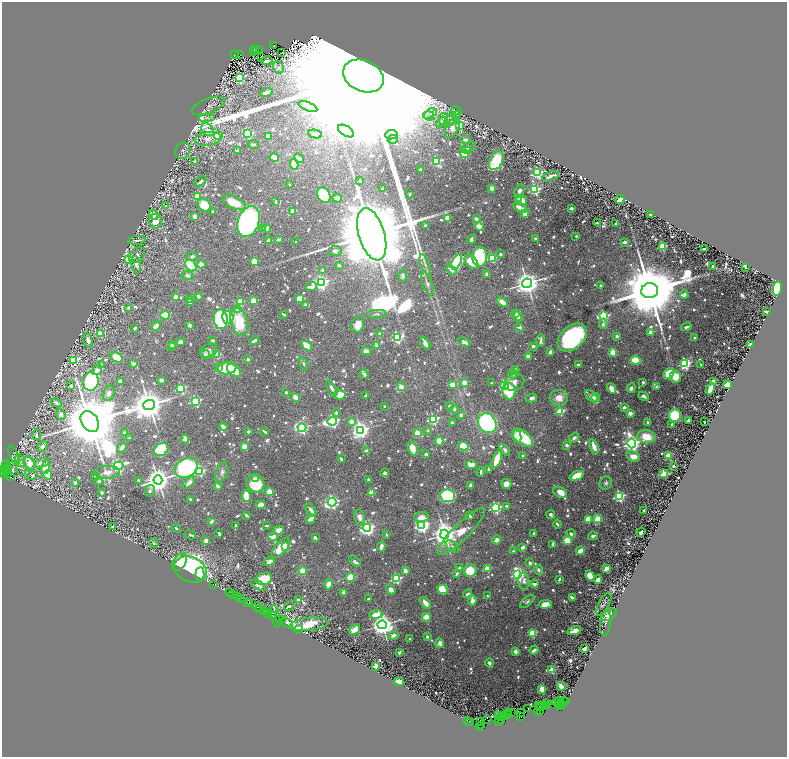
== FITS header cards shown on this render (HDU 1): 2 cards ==
NAXIS1  =                 1569
NAXIS2  =                 1510

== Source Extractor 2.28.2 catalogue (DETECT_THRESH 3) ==
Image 1569 x 1510 px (HDU 1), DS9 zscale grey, zoomed out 1/2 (1 PNG px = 2 x 2 image px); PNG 789 x 759 px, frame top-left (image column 1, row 1510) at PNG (2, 2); each listed source drawn as its Kron ellipse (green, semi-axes under 4 px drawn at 4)
Background 1.91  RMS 0.011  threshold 0.0326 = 3 sigma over >= 5 px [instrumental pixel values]
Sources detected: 1387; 82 cannot appear on this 1/2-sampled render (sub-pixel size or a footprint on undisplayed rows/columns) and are neither listed nor drawn; of the other 1305, the 500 brightest by FLUX_AUTO listed and drawn (805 fainter detections omitted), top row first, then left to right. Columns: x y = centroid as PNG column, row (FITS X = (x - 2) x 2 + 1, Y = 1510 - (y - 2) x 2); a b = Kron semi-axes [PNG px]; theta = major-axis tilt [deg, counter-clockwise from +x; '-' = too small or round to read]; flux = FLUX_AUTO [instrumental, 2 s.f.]
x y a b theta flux
274 45 4 2 - 570
254 49 2 1 - 180
256 49 2 1 - 260
259 50 2 2 - 220
254 51 3 1 - 210
281 53 2 2 - 4.8
235 54 2 1 - 140
239 54 3 1 - 280
262 57 2 1 - 5.7
266 61 6 3 10 11
279 67 7 5 -66 6.7
363 76 21 15 -24 670000
239 78 4 3 - 270
266 92 6 3 20 19
208 106 17 7 22 9.3
308 107 10 2 -22 4.8
457 111 6 3 -20 4.9
430 113 7 4 26 6.4
429 116 5 4 - 6.3
207 118 8 4 4 5.7
452 118 9 4 39 7.8
443 119 6 4 76 5.5
450 120 5 4 - 5.1
441 122 6 4 47 5.6
460 126 3 3 - 110
452 127 11 6 61 20
207 130 7 5 -45 10
346 131 9 5 -32 11
248 133 3 3 - 220
315 134 7 4 -9 9
391 135 6 4 8 7
219 136 4 4 - 100
268 136 2 2 - 45
208 139 13 6 6 17
393 139 5 4 - 5.1
465 140 5 3 - 11
253 144 6 2 -9 6.1
468 147 8 3 21 4.7
183 150 9 7 61 8
237 151 3 2 - 6.3
467 151 3 3 - 7
464 154 3 3 - 130
274 158 5 3 - 48
299 158 5 3 - 20
496 160 10 6 63 130
195 161 2 2 - 6.4
436 161 3 3 - 230
294 164 5 3 - 44
420 170 3 2 - 8
538 173 3 3 - 400
551 176 9 3 20 12
200 181 6 3 35 5.8
360 181 2 2 - 15
289 184 2 2 - 7
492 188 3 3 - 11
383 189 4 3 - 7.4
535 190 3 3 - 340
519 191 6 4 66 9.9
410 194 2 2 - 4.6
324 195 8 6 -58 100
197 197 3 3 - 100
337 198 5 3 - 10
519 198 4 3 - 7.2
620 199 5 2 - 26
522 200 5 4 - 27
276 202 4 2 - 6.4
234 203 12 6 -24 53
204 205 7 6 - 63
166 206 4 3 - 6
520 208 8 3 -26 23
571 208 3 2 - 9.2
293 211 2 2 - 46
213 212 3 3 - 4.9
525 214 3 3 - 27
651 214 3 2 - 4.5
154 215 5 3 - 12
195 216 3 3 - 19
447 218 3 3 - 41
476 219 2 2 - 22
155 221 7 6 - 32
248 222 16 10 70 1000
597 223 2 2 - 6.1
615 224 2 2 - 12
425 226 3 3 - 5.4
479 226 5 3 - 18
263 228 3 3 - 7.7
267 228 4 3 - 6.5
372 234 27 13 -73 94000
576 236 2 2 - 7.2
278 239 4 2 - 9.6
471 239 4 3 - 7.1
536 239 2 2 - 25
137 240 9 3 7 5.5
269 241 2 2 - 48
296 242 2 2 - 6.7
625 242 3 2 - 12
662 247 3 3 - 180
704 249 4 2 - 6.8
335 251 6 5 - 9
501 254 2 2 - 15
137 255 9 6 44 10
192 256 6 4 17 6.6
479 257 10 7 -90 180
492 258 3 3 - 150
129 259 3 3 - 98
255 261 3 3 - 88
456 262 8 4 65 370
472 262 8 5 -48 54
201 264 4 3 - 17
136 265 9 4 -79 10
339 265 4 3 - 5
425 265 11 3 -69 6
191 266 6 4 -48 200
713 266 3 2 - 6
746 268 2 2 - 5.2
322 270 2 2 - 12
451 270 6 3 -45 9.8
487 274 3 2 - 15
187 276 6 4 -13 9.1
403 276 6 4 -89 5.1
321 282 4 3 - 860
527 283 5 4 - 3100
428 284 12 5 -69 11
600 285 2 2 - 9.2
311 287 6 4 21 19
777 288 7 4 79 380
650 291 8 7 - 44000
684 295 4 4 - 5
176 297 3 3 - 19
198 297 4 3 - 5.8
190 299 3 2 - 7.5
299 299 4 3 - 44
254 301 4 3 - 67
190 302 4 3 - 10
240 302 3 3 - 99
502 302 6 3 -32 27
305 305 3 2 - 6.1
128 308 2 2 - 5.4
237 309 4 3 - 13
767 312 3 2 - 8.3
284 314 3 2 - 4.5
377 314 10 4 3 6.2
516 314 4 3 - 5.1
165 315 5 3 - 78
517 316 5 5 - 13
604 316 4 3 - 310
228 317 6 5 - 180
221 319 10 7 -81 400
239 322 14 8 -72 100
603 324 5 3 - 5.6
190 325 2 2 - 27
358 325 8 6 73 29
156 326 5 4 - 17
520 327 3 3 - 5.5
686 327 5 3 - 5.3
135 328 3 2 - 5.3
651 332 2 2 - 48
100 334 3 3 - 65
380 334 2 2 - 14
617 336 2 2 - 19
572 337 17 11 43 380
397 338 4 3 - 310
694 338 3 2 - 6
88 340 7 4 -77 12
213 340 3 2 - 11
541 340 6 3 85 9.2
254 341 5 2 - 6.7
181 342 4 3 - 15
464 342 7 4 -23 12
425 343 6 3 -58 17
172 345 4 3 - 7.3
377 345 3 2 - 19
750 345 3 3 - 6.4
307 346 6 4 -30 36
533 346 2 2 - 20
171 347 4 2 - 5.1
209 351 9 7 31 8.6
366 351 5 3 - 18
551 352 2 2 - 42
613 352 3 3 - 110
205 354 5 4 - 5.3
217 355 4 4 - 71
528 356 3 3 - 11
117 357 6 4 -29 46
248 359 2 2 - 7.5
73 360 4 3 - 220
636 360 5 3 - 94
133 363 2 2 - 26
303 363 7 4 -60 4.8
578 364 3 2 - 6.2
685 364 3 3 - 420
701 364 3 2 - 4.5
102 365 2 2 - 4.5
219 367 4 3 - 18
227 368 9 6 8 110
515 369 3 3 - 5
97 370 5 4 - 11
234 370 8 5 -40 63
364 374 5 3 - 6.2
513 374 5 4 - 5.9
669 374 6 4 52 80
675 377 6 5 - 38
161 380 4 3 - 6.2
120 381 4 3 - 8.4
713 381 3 2 - 27
91 382 9 7 81 570
514 382 10 8 22 17
643 382 3 2 - 5.9
464 383 4 3 - 21
491 383 2 2 - 5.3
452 385 4 3 - 20
505 385 4 3 - 160
728 385 4 3 - 90
71 386 2 2 - 19
657 386 3 3 - 5.2
401 387 3 2 - 45
181 388 3 3 - 240
332 388 9 3 -60 8.4
611 388 5 3 - 20
631 388 5 3 - 9.7
710 389 6 3 61 48
509 391 8 6 90 100
286 392 3 2 - 5.3
109 393 8 5 66 11
340 395 6 5 - 37
366 395 2 2 - 12
592 396 7 4 -43 24
644 396 5 3 - 8.9
295 397 3 2 - 62
532 398 5 4 - 8.3
559 398 9 8 - 27
596 398 4 3 - 8.1
196 401 3 3 - 370
56 403 6 3 -26 7.1
149 405 6 5 - 6500
384 406 2 2 - 8.3
449 406 3 3 - 6.6
624 407 3 2 - 6.2
454 409 5 4 - 5.4
560 411 3 3 - 150
336 413 4 3 - 4.7
630 413 3 3 - 15
61 415 6 4 -70 8.2
461 415 3 3 - 7.9
675 415 6 6 - 140
433 419 3 3 - 310
688 420 3 2 - 4.9
332 421 5 3 - 660
352 421 2 2 - 33
90 422 11 8 -55 34000
648 422 2 2 - 15
704 422 2 2 - 5.1
452 423 3 2 - 5.7
487 423 10 8 -53 620
672 424 2 2 - 7
223 427 4 3 - 11
302 428 4 3 - 550
361 430 4 4 - 1400
428 430 2 2 - 5.5
248 431 3 2 - 6.2
265 432 4 2 - 5.5
125 433 2 2 - 13
417 433 3 2 - 75
36 435 5 3 - 6
517 436 6 4 -82 40
646 437 9 6 -8 49
129 438 2 2 - 7.6
523 438 12 6 -39 110
574 438 5 3 - 7.9
185 439 4 3 - 22
439 441 4 3 - 34
632 443 5 4 - 1200
566 445 2 2 - 23
42 446 6 4 44 6.1
244 446 3 3 - 27
463 446 5 4 - 62
122 447 6 4 48 11
594 447 8 3 -70 21
412 448 7 5 -70 38
161 450 7 6 - 240
505 450 7 4 -52 6.4
366 451 2 2 - 19
426 454 2 2 - 12
14 455 10 4 -67 4.7
523 456 2 2 - 17
633 456 7 5 -17 24
669 456 3 3 - 51
341 459 4 2 - 5.5
497 459 9 3 68 96
20 461 6 5 - 6.1
29 463 7 5 -60 39
42 463 8 4 18 13
7 464 2 1 - 71
471 465 6 4 -1 30
6 466 3 2 - 89
118 466 5 3 - 440
674 466 2 2 - 20
46 467 7 4 76 54
8 468 3 1 - 160
21 468 7 5 -87 5.4
186 468 12 9 29 520
5 469 5 2 - 240
488 469 3 3 - 5.6
200 471 3 3 - 300
107 472 13 6 1 17
222 472 10 6 69 11
481 472 5 2 - 6.6
4 473 2 1 - 100
6 473 4 1 - 130
8 473 3 2 - 35
385 473 4 3 - 6.6
664 474 3 3 - 140
32 475 6 4 22 5.2
48 475 4 4 - 23
95 476 3 2 - 6.9
577 476 7 4 22 51
11 477 2 2 - 710
256 479 3 3 - 6.3
138 480 2 2 - 6.6
158 480 4 4 - 3600
368 480 4 2 - 6.5
99 481 4 3 - 7.1
75 483 2 2 - 7.1
189 483 7 4 42 17
256 483 9 8 - 81
606 483 7 6 - 6.5
506 484 5 5 - 14
218 486 4 3 - 8.9
470 486 3 2 - 16
150 491 6 5 - 5.4
270 492 3 3 - 120
560 492 7 5 -30 28
102 493 3 2 - 6.4
371 493 2 2 - 65
246 496 6 3 -82 92
448 496 7 6 - 360
619 496 3 3 - 370
190 499 2 2 - 8.6
332 502 4 4 - 810
261 505 5 4 - 13
507 506 3 2 - 4.8
495 508 3 3 - 390
311 510 7 3 -55 13
644 510 2 2 - 6.1
246 515 3 2 - 4.9
551 515 4 3 - 6.3
470 516 2 2 - 5.1
360 517 8 5 -78 17
421 517 7 5 3 29
311 519 5 3 - 25
588 519 3 3 - 78
597 519 4 4 - 52
211 522 4 3 - 8
557 524 4 2 - 5.5
267 525 3 2 - 6.4
422 525 4 3 - 940
236 526 4 2 - 4.7
113 527 3 2 - 6.1
176 528 4 3 - 4.6
367 528 4 4 - 780
278 530 5 3 - 43
461 532 32 8 45 57
641 532 4 3 - 6.5
534 533 3 2 - 5
219 534 4 2 - 6.6
386 534 3 2 - 4.8
445 534 4 4 - 3200
571 534 5 3 - 6.1
190 535 6 2 -16 4.9
593 536 5 3 - 5.2
273 537 5 3 - 20
315 538 4 2 - 5.9
497 540 5 3 - 22
567 540 4 3 - 79
206 541 2 2 - 36
154 543 5 4 - 4.5
553 545 4 2 - 7.9
452 546 8 4 -38 6.1
286 547 3 3 - 120
381 547 4 2 - 20
523 547 4 2 - 10
281 548 12 6 48 50
513 551 2 2 - 5.2
580 551 4 3 - 28
269 561 6 4 13 12
180 562 10 6 57 83
355 562 7 3 -38 7
530 563 3 2 - 11
460 568 4 3 - 5.4
606 568 4 3 - 20
487 569 3 2 - 77
191 570 17 12 -22 710
302 570 3 3 - 68
470 570 6 6 - 54
538 570 5 3 - 8.8
405 571 3 3 - 20
200 574 7 4 86 76
457 574 4 3 - 6
518 574 4 4 - 670
590 575 5 4 - 30
350 577 4 4 - 80
396 578 3 3 - 290
264 579 8 6 20 97
559 579 3 2 - 4.9
598 579 4 3 - 14
524 581 8 5 -86 13
329 584 5 4 - 23
534 584 4 2 - 8.3
214 585 2 1 - 35
258 585 8 4 -28 9.5
391 589 5 3 - 16
443 589 5 4 - 100
229 592 2 1 - 180
344 593 4 3 - 9.8
233 594 3 1 - 62
468 594 4 3 - 5.1
236 596 3 1 - 110
487 596 2 2 - 4.8
238 597 2 1 - 130
572 598 4 2 - 11
241 599 3 2 - 410
368 599 2 2 - 6.4
298 600 4 2 - 10
473 600 5 4 - 17
527 601 8 4 42 5
247 602 2 1 - 190
249 603 2 1 - 180
425 603 7 3 -52 16
545 604 6 4 1 37
604 604 13 5 62 6.5
289 606 5 3 - 5.4
257 607 4 1 - 280
260 608 2 1 - 34
263 611 4 1 - 450
266 611 3 1 - 330
268 613 3 2 - 290
376 614 7 4 5 42
271 615 4 2 - 250
609 615 8 5 34 13
273 616 2 1 - 130
276 616 12 2 -78 20
426 617 4 4 - 39
280 619 2 1 - 100
282 620 2 1 - 89
287 623 7 2 -25 200
605 623 13 5 85 5.4
308 624 19 6 7 69
382 625 4 4 - 2500
298 629 2 1 - 100
355 630 6 4 40 24
574 631 7 4 14 17
532 633 4 3 - 120
394 635 5 4 - 10
427 637 3 3 - 4.9
410 638 2 2 - 7.2
440 643 5 4 - 15
584 649 4 3 - 17
534 650 5 3 - 12
515 651 4 4 - 9.3
399 652 3 2 - 5.5
489 663 4 3 - 7.8
375 666 2 2 - 44
552 670 2 2 - 85
399 682 5 4 - 42
561 686 4 3 - 9.7
542 689 3 3 - 110
563 701 4 2 - 200
566 701 3 2 - 140
558 702 6 2 9 460
546 703 2 1 - 83
561 703 3 1 - 170
563 704 2 1 - 98
546 705 4 1 - 180
558 705 2 1 - 140
539 706 2 1 - 20
542 706 2 1 - 94
560 706 2 1 - 25
540 707 2 1 - 83
544 707 2 1 - 57
528 708 2 1 - 89
540 711 3 2 - 120
511 712 2 1 - 95
520 712 2 2 - 56
538 712 3 1 - 44
508 713 4 1 - 200
506 714 2 1 - 76
508 715 2 1 - 79
499 716 2 1 - 52
502 716 3 1 - 89
504 716 2 1 - 95
500 717 2 1 - 60
520 717 3 2 - 11
467 720 2 1 - 75
487 720 4 2 - 330
470 721 2 1 - 220
480 721 3 2 - 250
501 721 3 2 - 81
499 722 2 1 - 34
481 726 3 2 - 100
480 727 3 1 - 73
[805 fainter detections neither listed nor drawn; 82 sub-pixel or undisplayed-footprint detections neither listed nor drawn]